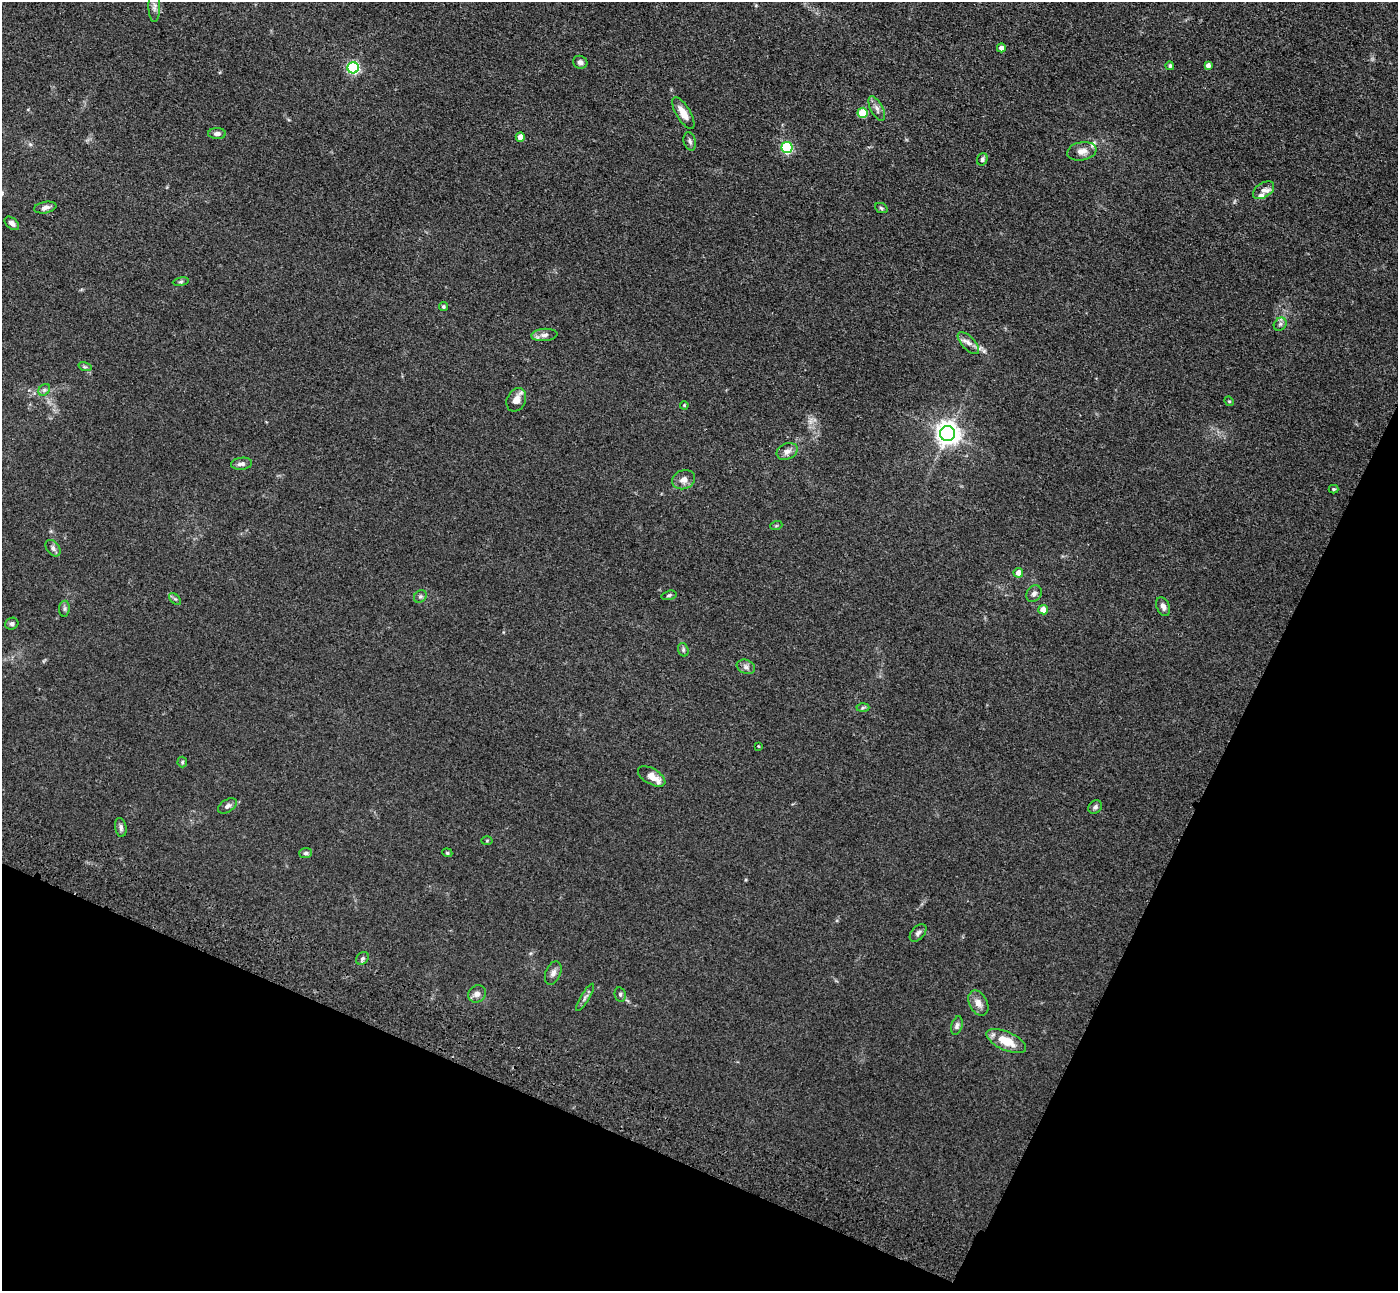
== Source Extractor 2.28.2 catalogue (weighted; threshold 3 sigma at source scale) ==
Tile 15 of 4 x 4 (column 3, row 4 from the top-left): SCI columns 2853-4248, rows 254-1542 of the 5703 x 5795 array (HDU 1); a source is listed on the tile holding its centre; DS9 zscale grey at full resolution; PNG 1400 x 1293 px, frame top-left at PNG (2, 2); each listed source drawn as its Kron ellipse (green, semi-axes under 4 px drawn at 4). Shown black and unused: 22% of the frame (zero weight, under 3 of 4 exposures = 6% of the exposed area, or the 3 px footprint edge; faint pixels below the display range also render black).
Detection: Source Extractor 2.28.2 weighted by HDU 2 'WHT'; one run over the whole footprint, this tile lists its part. Background 0.0663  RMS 0.006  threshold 0.0268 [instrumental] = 3 sigma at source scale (4.5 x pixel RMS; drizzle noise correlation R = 1.50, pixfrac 1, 0.05/0.05 arcsec/px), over >= 5 px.
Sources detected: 69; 3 inside a brighter listed object's ellipse — not listed separately; the other 66 listed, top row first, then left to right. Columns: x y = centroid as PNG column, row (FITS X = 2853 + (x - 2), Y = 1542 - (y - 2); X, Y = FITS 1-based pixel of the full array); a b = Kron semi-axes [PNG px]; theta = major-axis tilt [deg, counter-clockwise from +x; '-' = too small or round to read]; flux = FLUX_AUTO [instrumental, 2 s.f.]
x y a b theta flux
154 7 15 6 -89 2.6
1001 48 4 4 - 2.9
580 62 7 6 - 1.8
1208 65 4 4 - 2.4
1170 66 4 4 - 0.94
353 68 5 5 - 84
877 108 13 6 -62 2.6
683 113 18 7 -59 6.5
863 113 5 5 - 26
217 134 9 5 1 2.1
520 137 5 4 - 4.8
690 141 9 6 -74 1.6
787 148 5 5 - 58
1082 151 15 9 11 4.4
982 159 6 5 - 1.5
1264 190 12 7 33 2.9
45 207 11 5 10 2.4
881 208 6 5 - 0.98
12 223 8 5 -40 2.4
181 282 8 4 9 1.1
443 307 4 4 - 0.92
1280 324 7 5 46 1.5
544 335 13 6 5 2.7
968 343 14 6 -46 3.3
85 367 7 4 -18 0.99
44 390 6 5 - 1.3
516 400 12 9 65 5
1229 401 5 4 - 0.64
684 405 4 3 - 0.53
948 434 7 7 - 540
787 451 11 8 25 3.3
241 464 10 6 6 2.1
684 480 12 9 22 3.9
1334 489 5 4 - 0.71
776 526 6 4 19 0.64
53 548 9 6 -51 2.1
1018 573 5 5 - 5.9
1034 594 9 7 54 2.1
669 595 8 4 15 1.1
420 596 7 5 44 1.3
175 599 7 4 -43 1
1163 607 10 6 -68 2.5
64 609 8 5 84 1.4
1043 610 5 4 - 6
12 624 6 5 - 1.5
683 650 7 5 -72 1.1
746 667 9 7 -21 2.1
863 707 6 4 2 0.98
758 746 3 3 - 0.43
182 762 5 4 - 0.82
652 776 15 7 -30 6.9
227 806 10 6 32 2
1095 807 7 6 - 1.6
121 827 9 5 -80 1.9
487 841 5 3 - 0.59
306 853 6 5 - 1.3
447 853 5 4 - 0.75
918 933 10 6 48 2
362 958 7 5 45 1.3
553 973 12 7 67 2.7
477 994 9 8 - 3
620 994 7 5 -78 1.2
585 997 15 4 59 1.9
978 1003 13 9 -63 4.3
957 1026 9 5 73 1.7
1006 1041 21 9 -24 13